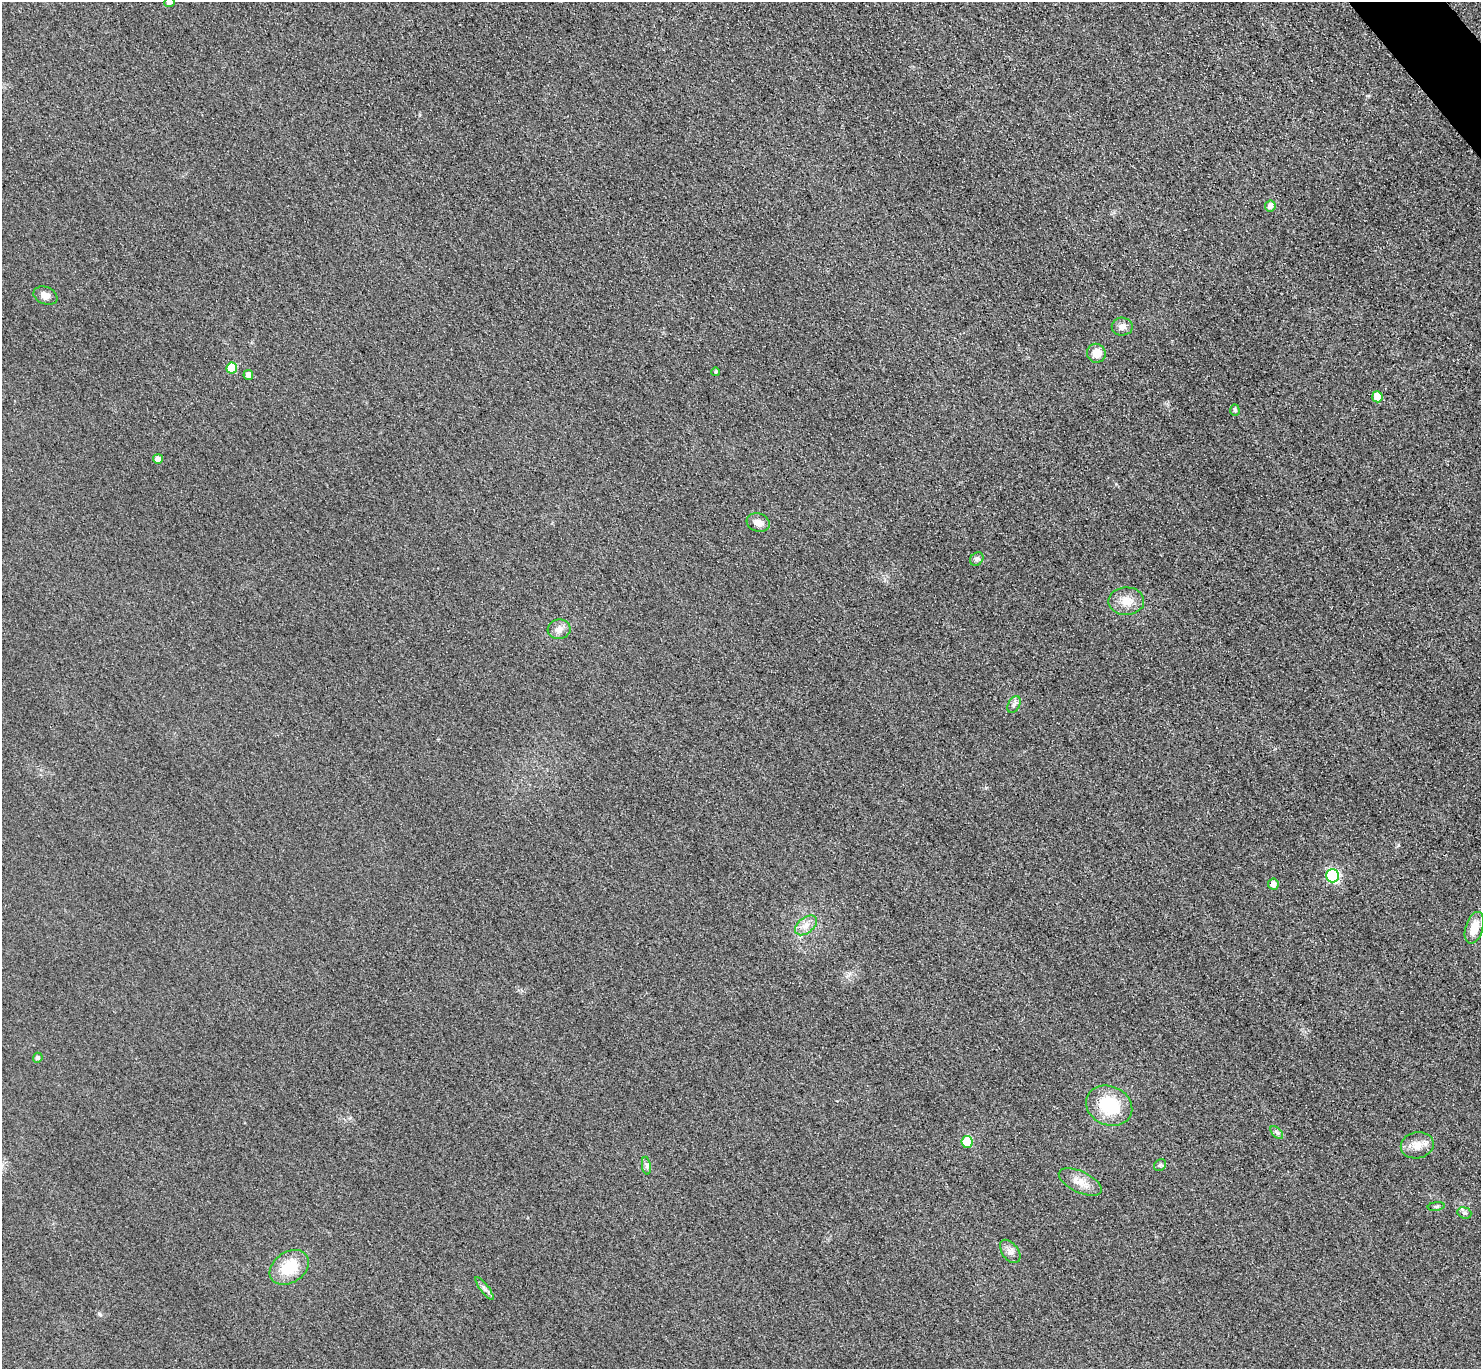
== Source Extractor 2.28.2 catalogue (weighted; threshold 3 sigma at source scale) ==
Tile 10 of 4 x 4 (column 2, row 3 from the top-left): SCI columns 1510-2988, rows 1691-3057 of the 5977 x 5973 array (HDU 1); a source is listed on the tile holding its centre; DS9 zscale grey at full resolution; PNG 1483 x 1371 px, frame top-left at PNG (2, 2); each listed source drawn as its Kron ellipse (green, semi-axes under 4 px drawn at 4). Shown black and unused: <1% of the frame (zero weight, under 3 of 4 exposures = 3% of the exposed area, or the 3 px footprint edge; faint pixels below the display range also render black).
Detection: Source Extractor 2.28.2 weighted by HDU 2 'WHT'; one run over the whole footprint, this tile lists its part. Background 0.0823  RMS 0.019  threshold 0.0873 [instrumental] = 3 sigma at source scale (4.5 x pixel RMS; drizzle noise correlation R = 1.50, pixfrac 1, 0.05/0.05 arcsec/px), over >= 5 px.
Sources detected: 33; all 33 listed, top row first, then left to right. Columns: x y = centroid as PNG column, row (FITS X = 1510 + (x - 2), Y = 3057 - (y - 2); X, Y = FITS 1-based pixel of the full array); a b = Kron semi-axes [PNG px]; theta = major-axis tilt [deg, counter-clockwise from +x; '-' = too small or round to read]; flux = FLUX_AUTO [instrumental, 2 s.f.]
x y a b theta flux
169 2 5 5 - 14
1270 206 6 5 - 12
45 296 12 8 -22 11
1122 327 10 9 - 11
1096 353 9 9 - 21
232 368 5 5 - 56
716 372 4 4 - 3.2
248 375 5 5 - 12
1377 397 5 5 - 35
1235 410 6 4 -87 4.3
158 459 5 4 - 11
758 523 12 9 -17 13
977 559 7 6 - 5
1126 601 18 14 1 26
559 629 11 10 - 13
1014 704 9 5 62 6
1333 876 6 6 - 200
1273 884 5 5 - 11
806 925 12 7 38 14
1474 928 16 8 73 28
38 1058 5 4 - 4.7
1109 1106 24 19 -24 88
1277 1132 8 4 -43 4.5
967 1142 6 5 - 84
1417 1145 17 13 11 22
1160 1165 6 5 - 3.5
646 1166 9 4 -82 5.3
1080 1182 23 10 -26 23
1436 1206 8 4 8 3.2
1464 1213 7 5 -19 4.3
1010 1251 13 8 -53 10
289 1267 21 15 34 60
485 1289 14 3 -54 5.6
Isophote crosses this tile's border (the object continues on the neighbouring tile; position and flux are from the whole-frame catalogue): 1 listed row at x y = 169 2